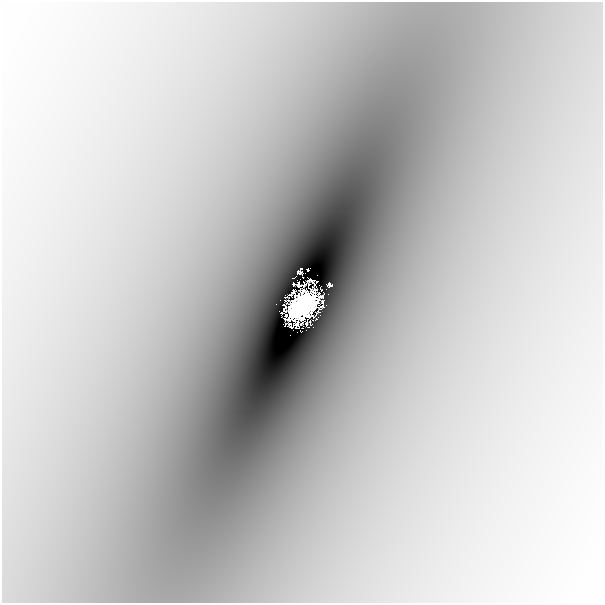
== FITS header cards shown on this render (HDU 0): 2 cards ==
NAXIS1  =                  601
NAXIS2  =                  601

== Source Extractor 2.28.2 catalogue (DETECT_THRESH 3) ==
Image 601 x 601 px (HDU 0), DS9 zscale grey, 1 PNG px = 1 image px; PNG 605 x 605 px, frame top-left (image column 1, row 601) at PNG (2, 2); no overlay
Background -0.00158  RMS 1.2e-04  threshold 3.45e-04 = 3 sigma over >= 5 px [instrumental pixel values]
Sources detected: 8; all 8 listed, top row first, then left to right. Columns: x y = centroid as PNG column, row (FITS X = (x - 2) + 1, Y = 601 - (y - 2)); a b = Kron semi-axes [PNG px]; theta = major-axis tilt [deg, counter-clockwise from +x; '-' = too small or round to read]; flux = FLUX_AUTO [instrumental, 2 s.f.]
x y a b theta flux
301 269 4 2 - 0.041
308 269 4 3 - 0.096
300 272 6 4 -6 0.11
293 278 4 2 - 0.021
329 285 5 4 - 0.24
276 304 2 2 - 0.012
302 305 24 17 52 27
301 331 2 2 - 0.015